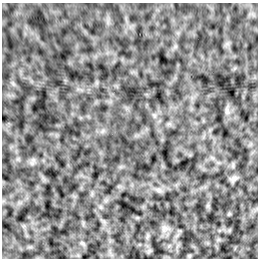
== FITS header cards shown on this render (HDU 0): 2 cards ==
NAXIS1  =                  256 /Number of positions along axis 1
NAXIS2  =                  256 /Number of positions along axis 2

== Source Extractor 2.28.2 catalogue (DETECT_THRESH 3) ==
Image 256 x 256 px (HDU 0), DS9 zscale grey, 1 PNG px = 1 image px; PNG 260 x 260 px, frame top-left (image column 1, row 256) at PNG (2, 3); no overlay
Background -9.31e-05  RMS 0.0022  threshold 0.00672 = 3 sigma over >= 5 px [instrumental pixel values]
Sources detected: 5; all 5 listed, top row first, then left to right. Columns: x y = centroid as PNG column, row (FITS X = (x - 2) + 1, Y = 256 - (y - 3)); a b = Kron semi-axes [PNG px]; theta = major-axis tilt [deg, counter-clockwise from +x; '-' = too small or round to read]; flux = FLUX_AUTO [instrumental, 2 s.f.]
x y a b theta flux
227 111 10 5 -77 0.5
234 179 11 6 40 0.49
158 190 8 6 -21 0.45
164 228 10 7 49 0.65
189 256 6 4 46 0.16